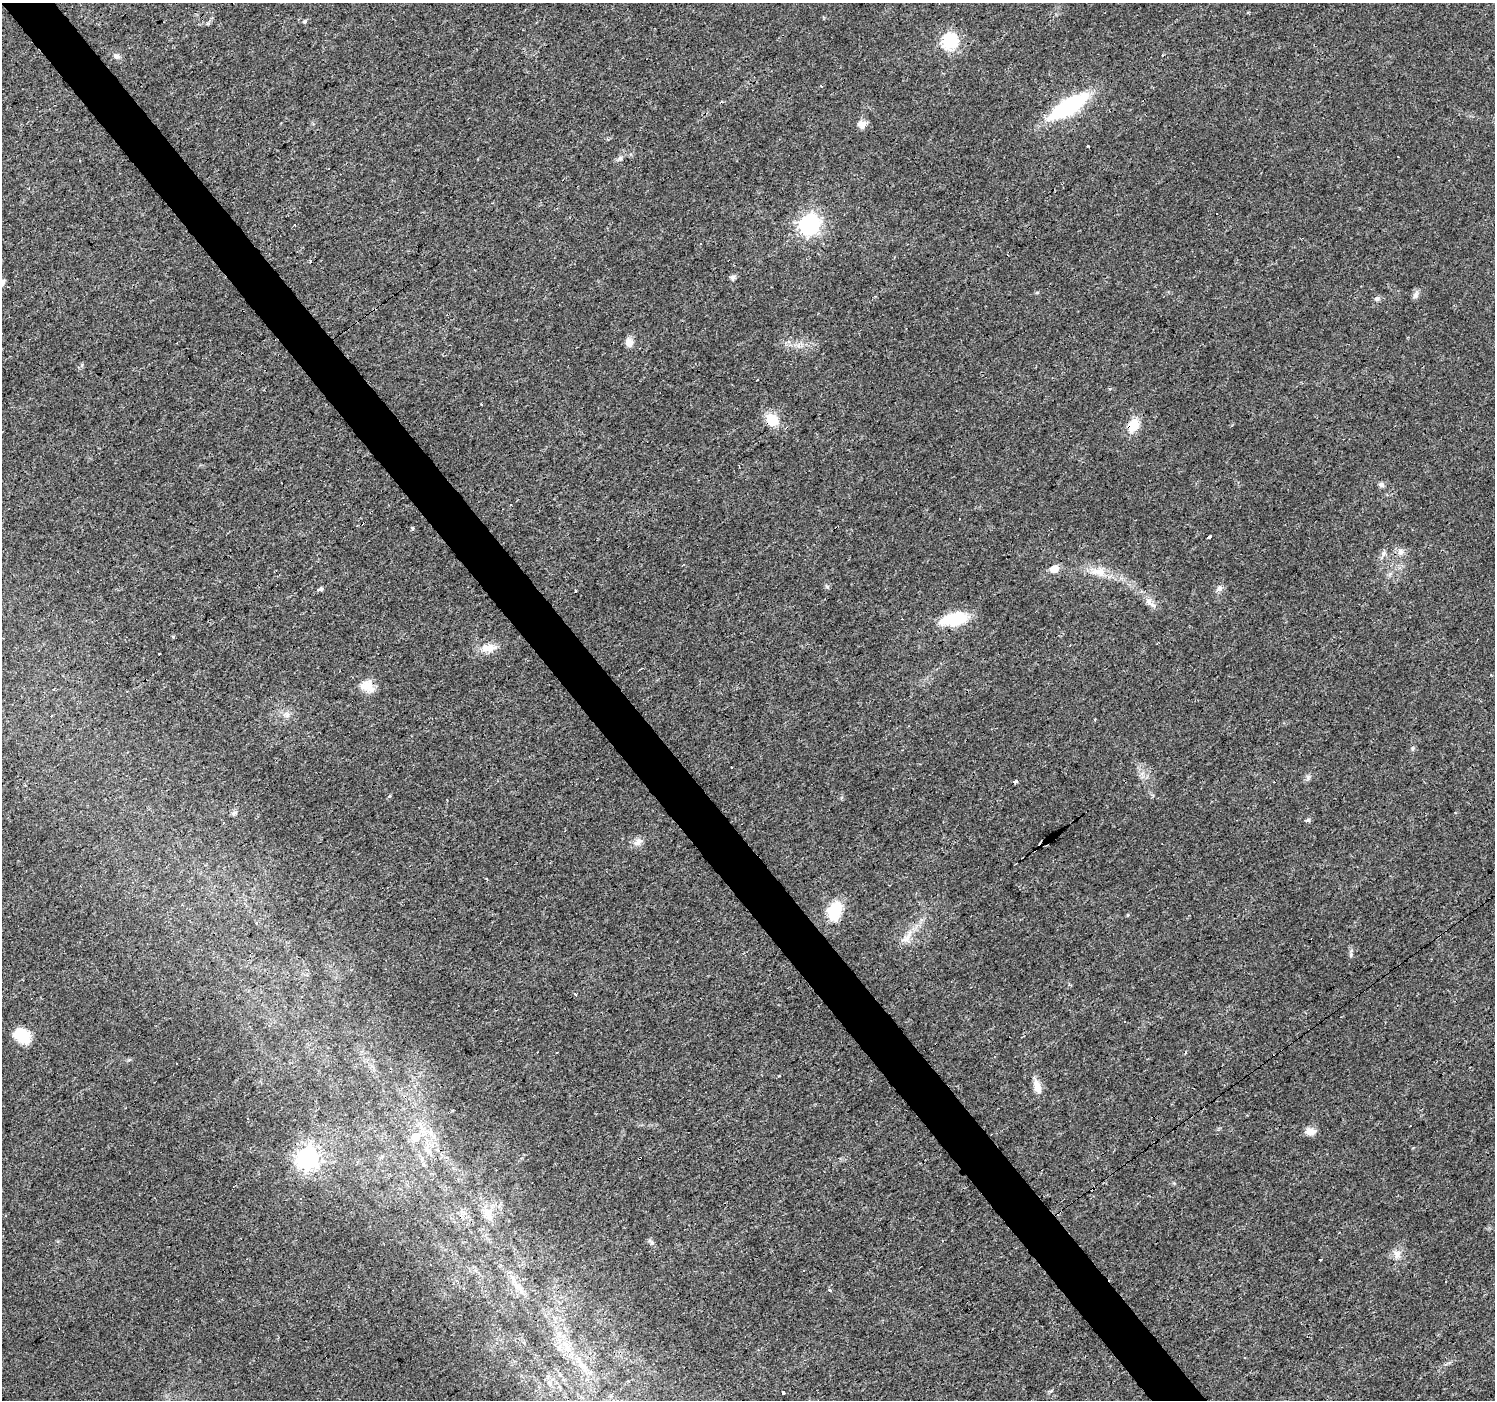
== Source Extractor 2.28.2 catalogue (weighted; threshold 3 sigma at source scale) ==
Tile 11 of 4 x 4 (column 3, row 3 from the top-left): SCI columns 2987-4479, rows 1530-2927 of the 5973 x 5915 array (HDU 1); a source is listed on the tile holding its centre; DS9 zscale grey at full resolution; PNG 1497 x 1402 px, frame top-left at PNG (2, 3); no overlay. Shown black and unused: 4% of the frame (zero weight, under 3 of 4 exposures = <1% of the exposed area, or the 3 px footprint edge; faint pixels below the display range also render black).
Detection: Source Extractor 2.28.2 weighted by HDU 2 'WHT'; one run over the whole footprint, this tile lists its part. Background 0.0154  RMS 0.0032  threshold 0.0144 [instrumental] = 3 sigma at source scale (4.5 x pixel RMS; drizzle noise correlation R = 1.50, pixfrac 1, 0.0396/0.0396 arcsec/px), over >= 5 px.
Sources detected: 82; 16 cosmic-ray / hot-pixel residue — not listed; the other 66 listed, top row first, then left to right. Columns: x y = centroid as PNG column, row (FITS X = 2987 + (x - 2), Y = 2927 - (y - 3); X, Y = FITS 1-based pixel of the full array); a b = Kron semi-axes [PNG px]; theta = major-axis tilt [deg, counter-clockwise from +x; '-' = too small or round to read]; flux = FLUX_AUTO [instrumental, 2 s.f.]
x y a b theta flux
305 21 6 5 - 0.56
949 41 7 7 - 66
1162 55 3 2 - 0.24
117 56 10 7 -23 1.2
1068 106 32 12 31 41
862 124 10 10 - 2.2
1088 146 3 3 - 1.5
620 158 7 5 44 0.75
1217 214 3 2 - 0.35
809 224 8 7 - 150
295 225 3 3 - 0.27
701 244 3 2 - 0.42
311 262 4 3 - 0.58
733 277 5 5 - 1.3
2 283 10 6 51 1.4
1416 295 9 7 47 1.1
1377 299 7 7 - 0.79
629 342 12 9 -57 2
758 380 3 3 - 0.97
772 419 12 10 -46 8
1133 425 12 9 67 7.2
1381 485 6 5 - 1.2
412 528 3 3 - 3.3
1209 537 3 3 - 13
1400 552 10 8 -88 1.6
1383 553 6 6 - 0.84
1054 569 6 5 - 5.8
1098 572 25 12 -5 5.6
1219 588 10 7 58 1.2
319 590 5 3 - 2.9
576 591 3 3 - 1.7
1149 601 10 9 - 1.7
954 619 22 11 12 17
173 637 4 4 - 0.3
489 648 21 11 6 3.8
367 686 18 14 -31 4.3
1095 720 3 2 - 0.41
1015 781 4 3 - 2.8
390 796 3 3 - 1.5
234 813 10 5 27 0.7
1308 820 6 5 - 0.54
638 842 11 9 59 1.9
486 878 3 2 - 0.61
835 911 15 10 72 16
1128 915 5 4 - 0.35
256 923 3 3 - 0.67
906 939 16 10 41 3.1
575 995 3 3 - 1.1
1124 1022 3 3 - 0.69
22 1036 20 13 -38 8
557 1053 3 3 - 0.78
1037 1086 20 8 -73 3.2
1311 1131 14 9 2 2.3
415 1137 6 6 - 5.3
307 1158 8 8 - 230
640 1158 5 3 - 4.2
487 1213 10 5 22 1.5
651 1242 12 4 -45 0.71
1397 1254 13 10 77 2.4
1320 1260 3 3 - 0.66
803 1270 3 3 - 1.2
519 1287 20 5 -53 2.4
830 1290 4 3 - 0.71
568 1348 11 7 46 2.3
581 1365 9 7 89 1.6
783 1392 4 3 - 2.2
Overlapping masked pixels (flux is a lower limit): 6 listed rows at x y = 772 419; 1133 425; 367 686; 835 911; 307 1158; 640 1158
Isophote crosses this tile's border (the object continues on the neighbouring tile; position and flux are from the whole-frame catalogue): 1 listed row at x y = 2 283
Unlisted compact peaks at least as high as the median listed source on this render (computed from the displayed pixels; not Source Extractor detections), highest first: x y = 1351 955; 1412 748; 1051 1391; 1308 777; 82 365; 779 1076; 798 346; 1037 292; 826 586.